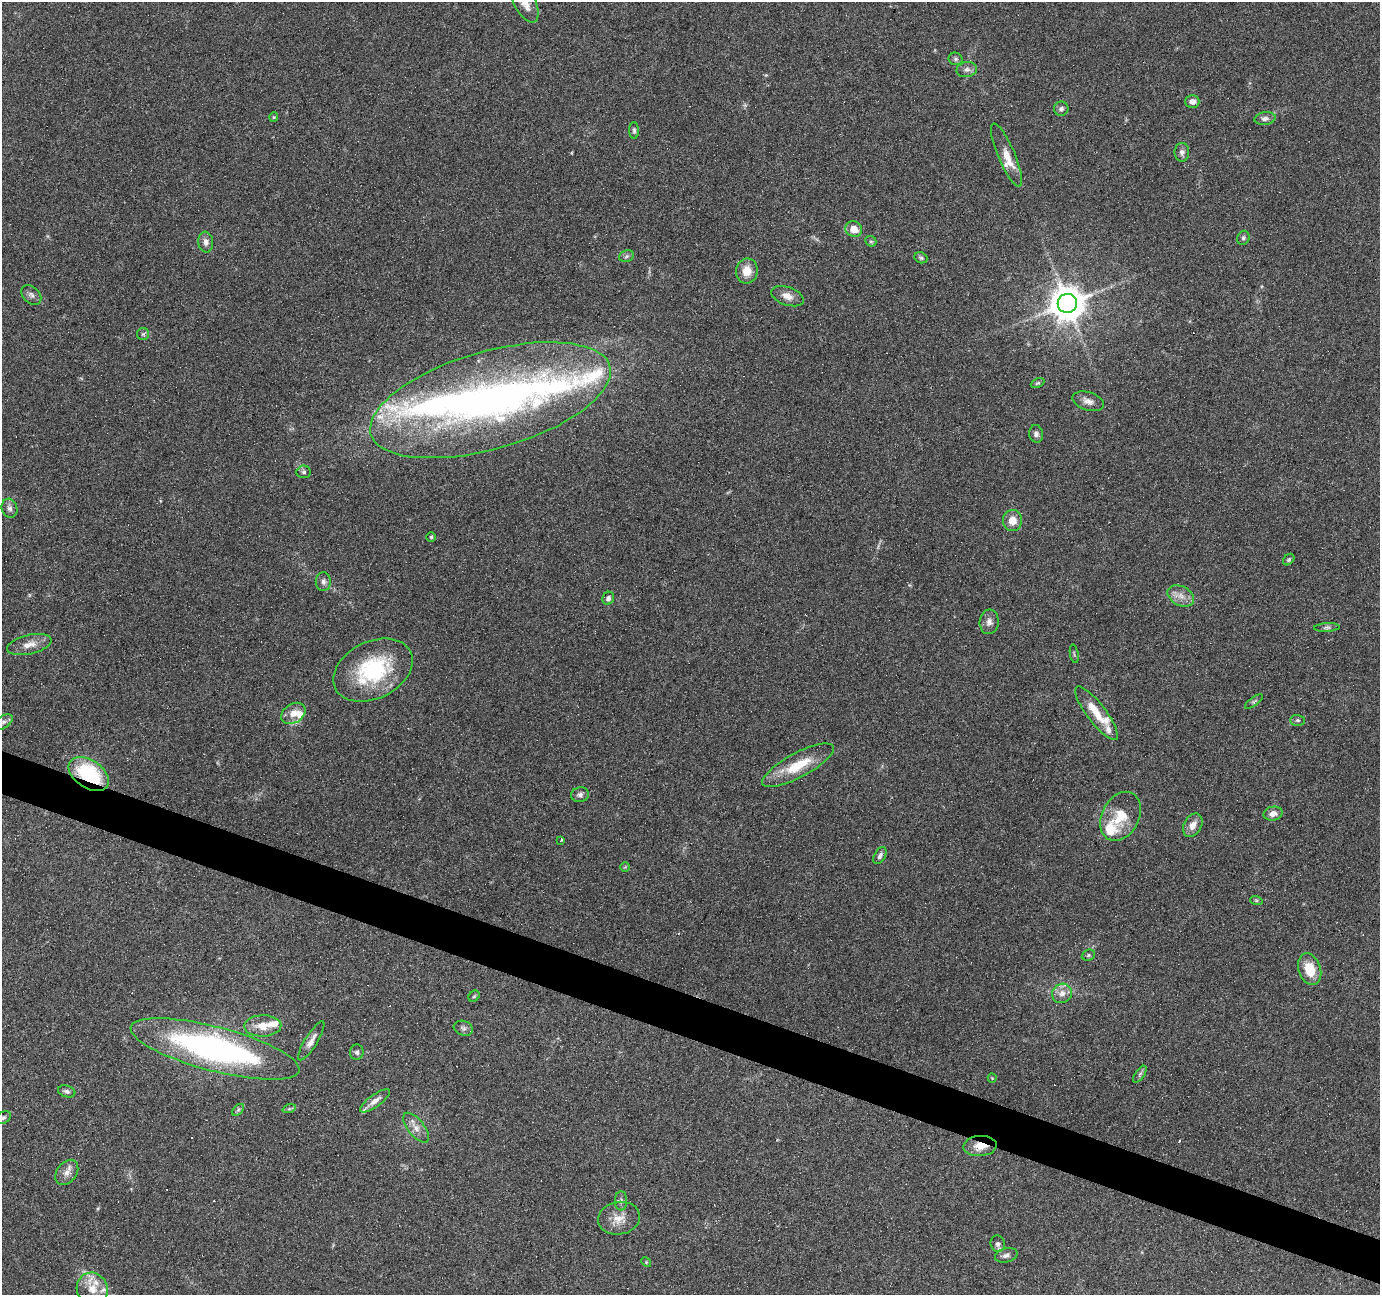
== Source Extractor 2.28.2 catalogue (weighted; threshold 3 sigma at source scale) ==
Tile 6 of 4 x 4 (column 2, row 2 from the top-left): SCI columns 1379-2756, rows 2795-4087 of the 5516 x 5653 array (HDU 1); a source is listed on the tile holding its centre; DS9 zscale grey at full resolution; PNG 1382 x 1297 px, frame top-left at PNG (2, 2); each listed source drawn as its Kron ellipse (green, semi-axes under 4 px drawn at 4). Shown black and unused: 3% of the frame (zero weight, under 4 of 7 exposures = <1% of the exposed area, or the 3 px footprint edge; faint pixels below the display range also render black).
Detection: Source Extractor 2.28.2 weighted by HDU 2 'WHT'; one run over the whole footprint, this tile lists its part. Background 0.035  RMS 0.0028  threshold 0.0115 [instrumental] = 3 sigma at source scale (4.09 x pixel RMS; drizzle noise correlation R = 1.36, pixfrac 0.8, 0.0396/0.0396 arcsec/px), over >= 5 px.
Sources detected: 102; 2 inside a brighter object's white glare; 9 cosmic-ray / hot-pixel residue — neither listed nor drawn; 13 inside a brighter listed object's ellipse — not listed separately; the other 78 listed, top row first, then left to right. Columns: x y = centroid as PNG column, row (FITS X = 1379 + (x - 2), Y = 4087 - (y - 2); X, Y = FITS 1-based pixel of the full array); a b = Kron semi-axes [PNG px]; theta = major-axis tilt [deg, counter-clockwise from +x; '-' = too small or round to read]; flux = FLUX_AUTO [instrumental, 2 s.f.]
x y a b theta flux
525 3 21 10 -63 3.6
955 59 7 6 - 0.58
967 70 10 7 11 1.1
1192 101 7 6 - 1.3
1061 109 7 7 - 0.79
274 117 5 4 - 0.29
1265 118 11 6 9 1.1
634 131 8 4 -89 0.53
1182 152 9 7 90 0.95
1007 155 34 8 -67 4
854 229 8 7 - 3.4
1243 238 7 6 - 0.59
871 241 6 5 - 0.43
206 242 10 7 -83 1.3
626 256 7 5 22 0.64
921 258 7 5 -23 0.5
747 271 12 11 - 3.5
31 295 11 8 -44 1
787 296 17 9 -20 2.2
1067 303 9 9 - 610
143 334 6 6 - 0.52
1038 383 7 4 26 0.41
490 400 124 49 16 140
1088 401 16 9 -18 1.9
1036 434 9 7 -82 0.84
304 472 7 6 - 0.72
9 508 9 7 -75 1
1012 521 10 9 - 3
431 537 5 4 - 0.39
1289 560 6 5 - 0.48
323 582 9 7 88 1.1
1181 596 14 9 -27 2.3
608 598 6 5 - 0.83
989 622 12 9 85 1.6
1327 628 13 4 3 0.7
29 644 23 9 13 2.9
1074 654 9 3 -80 0.32
373 670 42 28 26 24
1254 701 11 4 36 0.5
293 713 13 9 33 2.7
1097 713 33 9 -53 5.5
1298 720 7 5 -1 0.51
3 722 11 6 33 1
798 765 40 12 28 8.7
89 774 22 14 -34 20
580 795 9 7 9 0.9
1273 814 9 7 12 1.7
1120 816 26 18 62 7.2
1193 825 12 8 62 2.2
561 840 3 2 - 0.34
880 856 9 5 60 0.87
625 867 5 5 - 0.31
1256 900 6 4 -18 0.37
1088 955 7 5 22 0.45
1310 969 16 11 -70 6.4
1062 993 10 9 - 2
474 996 6 5 - 0.36
263 1026 18 10 2 4
463 1028 10 7 -18 0.85
311 1041 22 6 58 1.9
215 1049 87 22 -15 79
357 1052 8 6 81 0.72
1140 1074 10 4 55 0.59
992 1078 4 4 - 0.27
67 1091 9 6 -18 0.77
375 1101 18 6 36 1.8
289 1109 7 4 18 0.46
238 1110 7 4 45 0.52
3 1118 8 5 25 0.68
416 1128 18 8 -51 2.2
980 1146 16 10 4 3.8
67 1172 14 10 52 2
621 1201 9 6 -90 0.77
619 1218 21 16 10 3.9
998 1244 8 7 - 1
1006 1255 11 7 15 1.1
646 1262 5 4 - 0.27
92 1289 16 15 - 4.3
Overlapping masked pixels (flux is a lower limit): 2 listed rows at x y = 89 774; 980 1146
Isophote crosses this tile's border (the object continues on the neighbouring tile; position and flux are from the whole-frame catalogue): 3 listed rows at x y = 525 3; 3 722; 3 1118